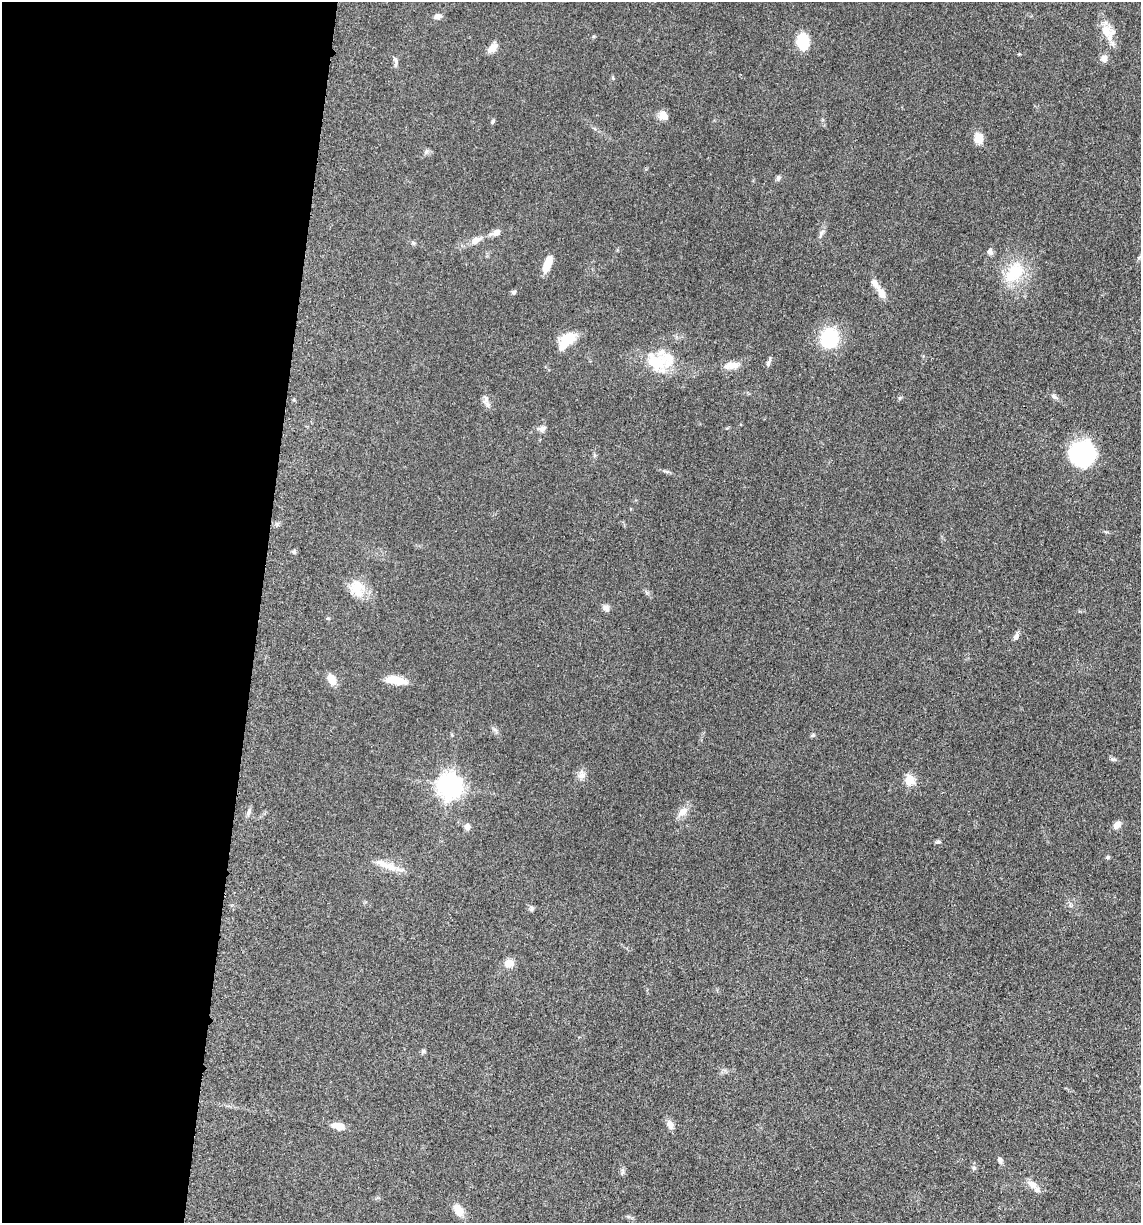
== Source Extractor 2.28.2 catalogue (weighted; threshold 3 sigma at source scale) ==
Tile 5 of 4 x 4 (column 1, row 2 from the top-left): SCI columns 247-1385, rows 2465-3685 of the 4980 x 4922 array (HDU 1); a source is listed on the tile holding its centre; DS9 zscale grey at full resolution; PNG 1143 x 1225 px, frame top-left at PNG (2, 2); no overlay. Shown black and unused: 23% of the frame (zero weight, under 3 of 5 exposures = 4% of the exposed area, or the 3 px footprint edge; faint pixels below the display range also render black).
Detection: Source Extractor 2.28.2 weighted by HDU 2 'WHT'; one run over the whole footprint, this tile lists its part. Background 0.0565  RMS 0.0059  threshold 0.0265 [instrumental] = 3 sigma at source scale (4.5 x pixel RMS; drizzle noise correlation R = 1.50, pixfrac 1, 0.05/0.05 arcsec/px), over >= 5 px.
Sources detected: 60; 1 inside a brighter object's white glare — not listed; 3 inside a brighter listed object's ellipse — not listed separately; the other 56 listed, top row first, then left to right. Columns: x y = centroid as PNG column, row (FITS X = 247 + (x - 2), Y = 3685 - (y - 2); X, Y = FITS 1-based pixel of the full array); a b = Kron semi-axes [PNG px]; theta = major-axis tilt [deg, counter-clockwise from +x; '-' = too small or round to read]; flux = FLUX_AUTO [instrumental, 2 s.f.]
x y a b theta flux
438 16 10 6 12 2.5
1106 30 19 12 -64 8
803 41 12 9 -87 21
493 48 14 9 45 4.1
1104 59 9 8 - 2.6
396 60 12 5 -72 1.7
613 78 6 3 -72 0.63
663 115 12 10 -61 4.3
493 121 6 4 71 0.78
979 138 12 10 89 6
426 152 8 6 72 1.4
778 178 7 6 - 1.3
496 232 13 7 25 3.4
821 233 8 5 66 1.6
475 240 14 8 31 4.4
990 252 8 7 - 1.8
547 264 18 7 71 9.7
1014 272 35 20 51 22
514 292 6 5 - 1.2
882 293 19 8 -62 4.6
568 338 21 14 11 11
830 339 20 17 67 32
656 361 33 25 -14 22
768 363 12 5 69 1.6
731 365 22 9 6 5.9
1054 397 10 5 -32 1.6
485 400 15 6 72 2.6
542 429 11 7 16 2.4
1083 453 26 24 47 49
294 552 5 5 - 1.1
357 588 22 18 -70 11
606 608 9 8 - 2.3
1016 637 8 6 60 2.2
332 679 13 8 -62 5.7
396 680 24 8 -9 9.2
813 735 6 5 - 0.89
1113 759 10 3 -10 1
581 775 15 8 81 3.3
909 780 5 5 - 29
450 786 9 8 - 470
249 811 10 5 77 1.9
683 812 16 9 38 4.8
1117 825 9 7 48 4
467 827 8 6 89 2.2
938 842 7 5 3 1.1
1108 857 6 4 17 0.94
387 865 34 8 -21 8.4
531 908 8 4 82 1
509 963 10 9 - 5.4
423 1051 7 5 44 0.96
670 1125 11 8 -66 3.5
338 1126 13 7 -13 5.9
1000 1160 10 5 -68 1.6
974 1168 6 6 - 1.3
1032 1184 16 9 -36 4.7
458 1210 17 10 -57 6
Unlisted compact peaks at least as high as the median listed source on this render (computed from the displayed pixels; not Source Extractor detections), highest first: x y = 900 398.